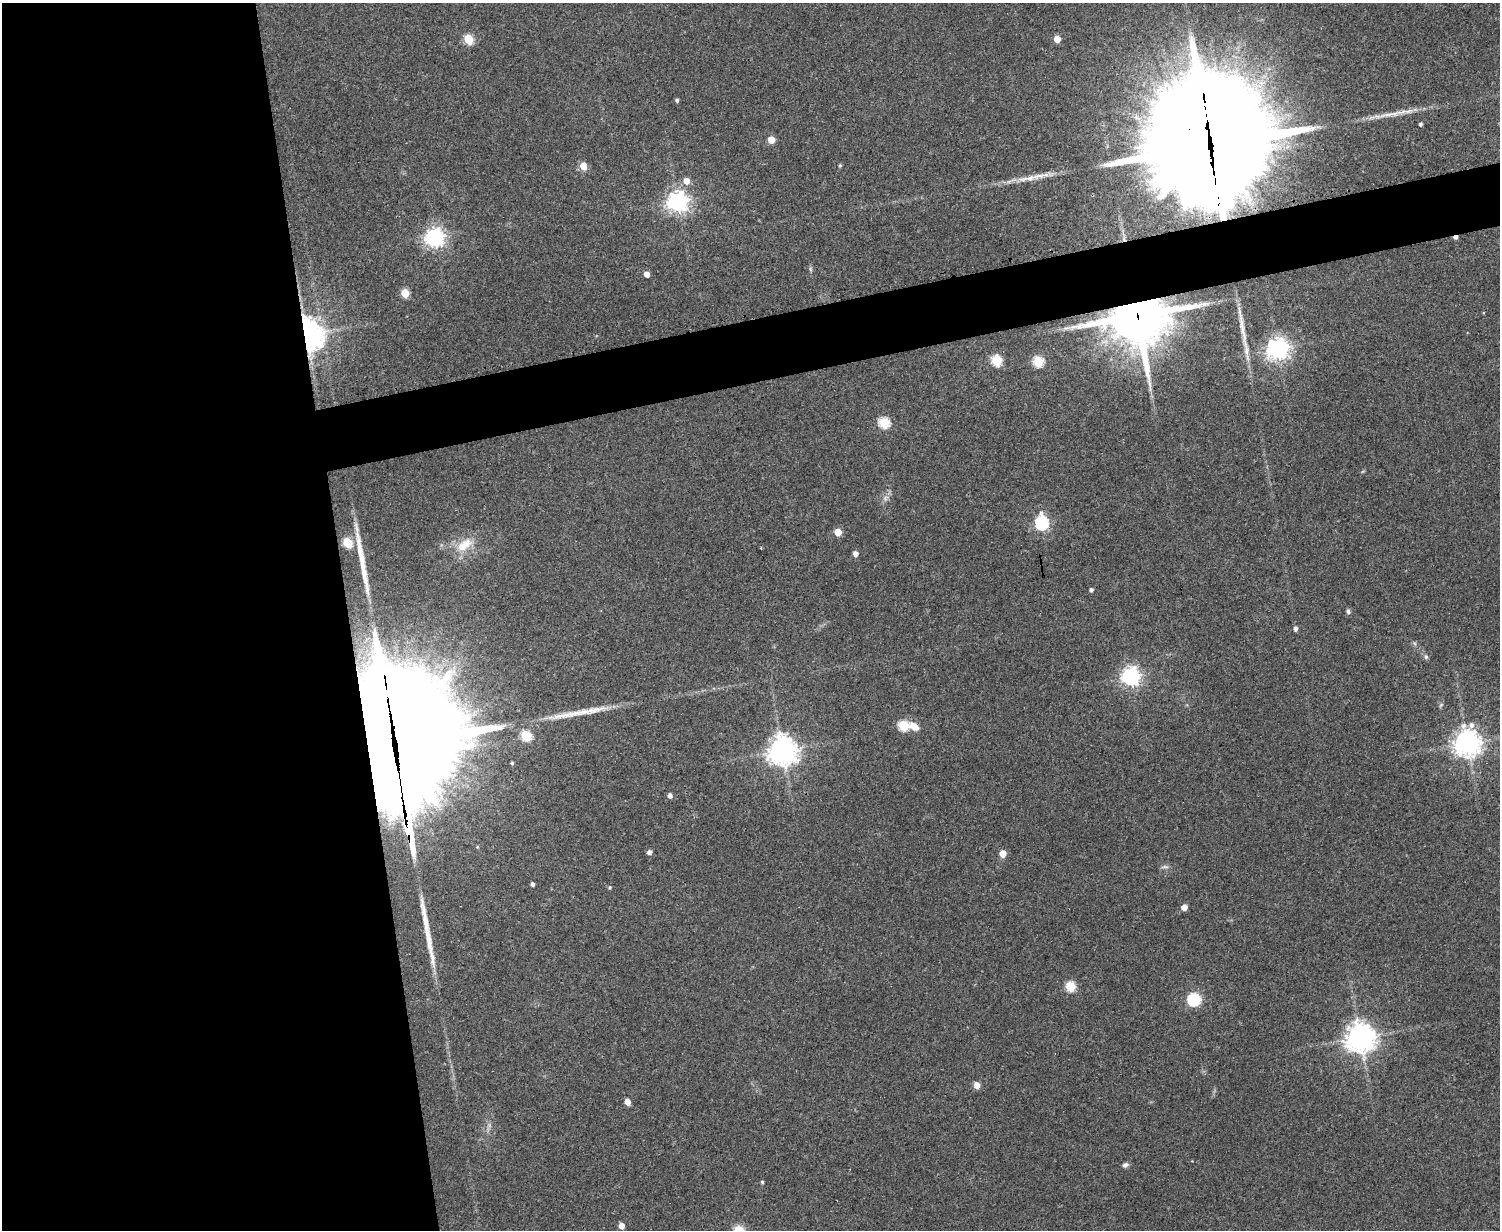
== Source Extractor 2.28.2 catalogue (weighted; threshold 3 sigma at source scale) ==
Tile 7 of 3 x 4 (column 1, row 3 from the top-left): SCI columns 161-1658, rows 1232-2459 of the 4918 x 4927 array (HDU 1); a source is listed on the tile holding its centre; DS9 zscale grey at full resolution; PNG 1502 x 1232 px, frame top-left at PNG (2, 3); no overlay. Shown black and unused: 27% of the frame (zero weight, under 3 of 4 exposures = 2% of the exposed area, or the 3 px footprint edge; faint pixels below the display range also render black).
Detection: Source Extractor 2.28.2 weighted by HDU 2 'WHT'; one run over the whole footprint, this tile lists its part. Background 0.0787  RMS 0.0057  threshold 0.0256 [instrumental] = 3 sigma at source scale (4.5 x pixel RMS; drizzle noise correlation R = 1.50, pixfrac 1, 0.05/0.05 arcsec/px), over >= 5 px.
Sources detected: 64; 1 cosmic-ray / hot-pixel residue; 5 long thin detections or spike segments (spike, bleed or trail) — not listed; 1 inside a brighter listed object's ellipse — not listed separately; the other 57 listed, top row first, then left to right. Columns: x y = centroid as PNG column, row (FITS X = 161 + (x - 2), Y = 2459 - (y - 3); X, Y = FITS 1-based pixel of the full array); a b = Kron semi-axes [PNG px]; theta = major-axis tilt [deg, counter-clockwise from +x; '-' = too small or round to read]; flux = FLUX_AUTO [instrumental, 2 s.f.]
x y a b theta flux
468 39 5 5 - 32
1057 39 5 5 - 9.4
677 100 4 3 - 1.2
1389 114 33 6 9 8.1
1420 124 4 3 - 1.2
771 140 5 5 - 10
1211 147 64 34 -83 23000
840 165 4 4 - 0.62
583 166 5 5 - 13
1030 178 44 7 8 10
686 181 6 6 - 5.7
678 202 7 7 - 360
435 237 7 7 - 280
810 269 7 4 -88 0.91
647 274 5 4 - 4.3
405 293 5 5 - 19
1138 316 20 17 6 2900
307 334 10 8 -69 830
1278 348 7 7 - 430
996 360 6 5 - 42
1038 361 6 5 - 39
884 423 6 5 - 43
1042 523 7 6 - 87
838 532 5 5 - 11
347 542 6 5 - 32
464 545 25 13 32 12
761 548 3 2 - 0.48
855 554 5 5 - 3.1
1091 590 4 4 - 1.5
1348 611 7 5 -87 1.2
1295 629 5 4 - 1.7
1426 657 7 6 - 1.2
1131 676 7 7 - 270
1441 705 8 3 45 0.71
903 725 6 5 - 36
914 726 13 8 -29 5.8
526 735 6 5 - 34
1467 743 9 8 - 600
395 744 44 39 79 18000
783 751 10 9 - 660
512 763 3 3 - 0.62
670 795 5 4 - 2.5
407 825 35 6 -86 590
649 852 5 4 - 2.2
1003 853 5 5 - 9.3
1165 867 12 4 3 1.3
533 884 4 3 - 1.6
610 887 5 4 - 0.75
1184 907 5 5 - 4.9
1070 986 5 5 - 35
1194 999 6 6 - 73
1360 1037 9 9 - 680
977 1085 5 5 - 7.1
627 1102 5 4 - 5.6
1125 1165 8 5 21 1.8
762 1182 4 3 - 0.83
621 1226 5 4 - 4.5
Overlapping masked pixels (flux is a lower limit): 5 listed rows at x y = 1211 147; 1138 316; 307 334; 395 744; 407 825